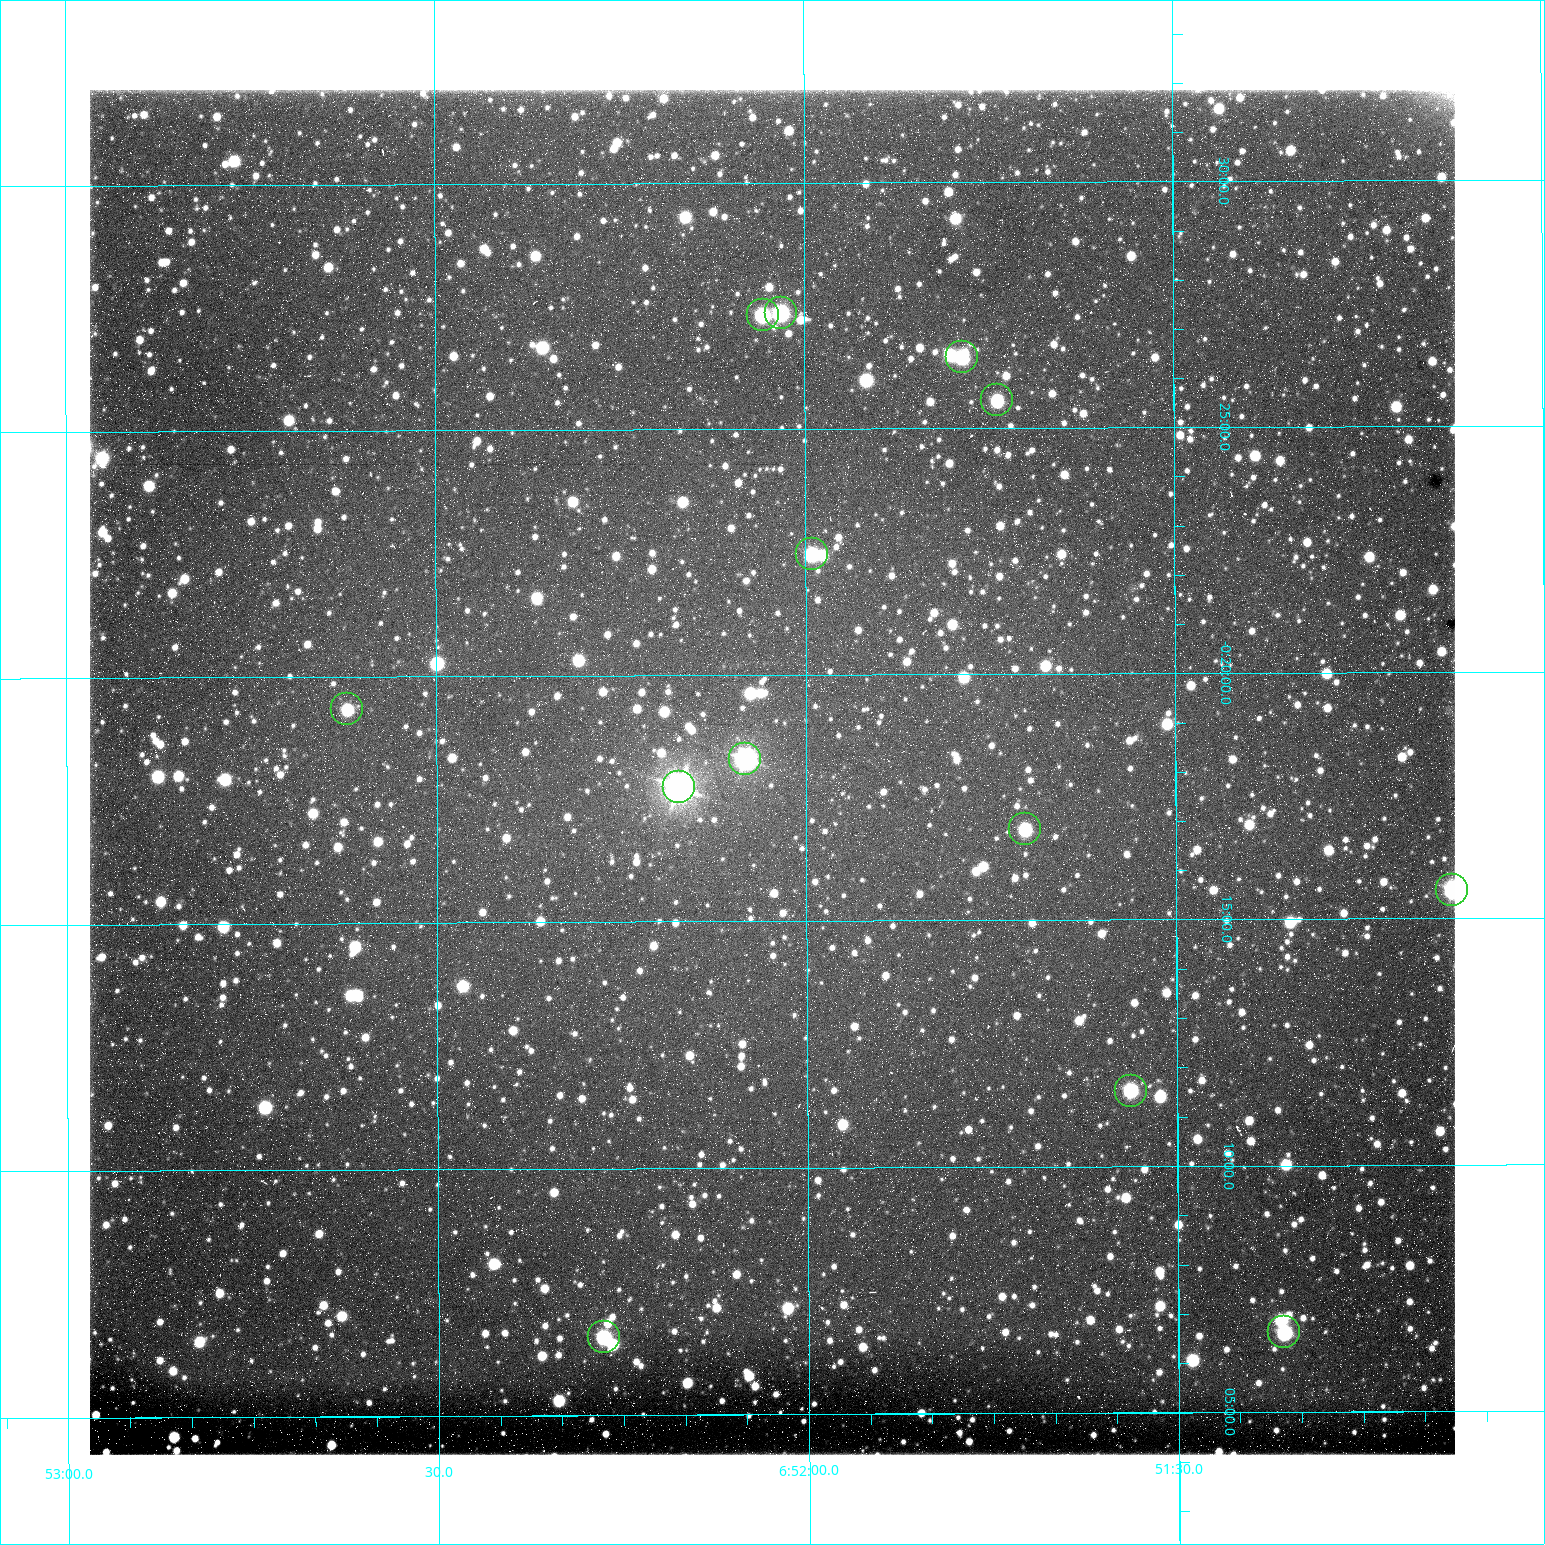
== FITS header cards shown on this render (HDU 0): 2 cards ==
NAXIS1  =                 1365 /fastest changing axis
NAXIS2  =                 1365 /next to fastest changing axis

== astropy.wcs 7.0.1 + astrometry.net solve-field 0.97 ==
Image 1365 x 1365 px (HDU 0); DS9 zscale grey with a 90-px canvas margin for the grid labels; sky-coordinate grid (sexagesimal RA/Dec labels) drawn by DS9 from the SOLVED WCS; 13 Tycho-2 reference stars matched to detected sources circled (green)
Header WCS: RA---TAN/DEC--TAN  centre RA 06:52:03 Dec -00:18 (103.01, -0.30 deg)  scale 1.22 arcsec/px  FOV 27.7' x 27.7'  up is -180 deg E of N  parity flipped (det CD > 0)
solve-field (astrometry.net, Tycho-2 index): VERIFIED the header's WCS against the Tycho-2 star catalogue (13 matches, 0 conflicts) and refined it, rather than solving blind
Solved WCS: RA---TAN-SIP/DEC--TAN-SIP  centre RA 06:52:03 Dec -00:18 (103.01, -0.30 deg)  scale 1.22 arcsec/px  FOV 27.7' x 27.7'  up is -180 deg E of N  parity flipped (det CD > 0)
The solver's refit moves the header's centre by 0.33 arcsec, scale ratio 0.9999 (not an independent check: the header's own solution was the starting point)
Tycho-2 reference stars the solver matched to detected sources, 13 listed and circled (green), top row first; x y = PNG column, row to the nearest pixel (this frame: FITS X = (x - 90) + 1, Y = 1365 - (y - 90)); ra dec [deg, ICRS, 3 dp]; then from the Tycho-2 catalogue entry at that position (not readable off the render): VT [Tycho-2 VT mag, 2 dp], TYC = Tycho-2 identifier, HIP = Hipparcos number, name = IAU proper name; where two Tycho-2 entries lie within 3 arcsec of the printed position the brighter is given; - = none
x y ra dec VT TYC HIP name
781 313 103.008 -0.456 10.52 4800-923-1 - -
763 315 103.014 -0.455 10.17 4800-1475-1 - -
962 357 102.947 -0.441 11.03 4800-2583-1 - -
997 400 102.935 -0.426 11.15 4800-249-1 - -
812 554 102.998 -0.374 11.01 4800-1403-1 - -
347 709 103.155 -0.322 11.02 4801-48-1 - -
745 759 103.021 -0.305 9.51 4800-1727-1 - -
679 787 103.043 -0.296 8.36 4800-1343-1 32977 -
1025 829 102.926 -0.281 10.67 4800-765-1 - -
1452 890 102.781 -0.260 9.01 4800-867-1 - -
1131 1091 102.891 -0.192 10.69 4800-469-1 - -
1284 1332 102.839 -0.110 10.73 4800-214-1 - -
604 1337 103.069 -0.110 10.30 4800-2617-1 - -